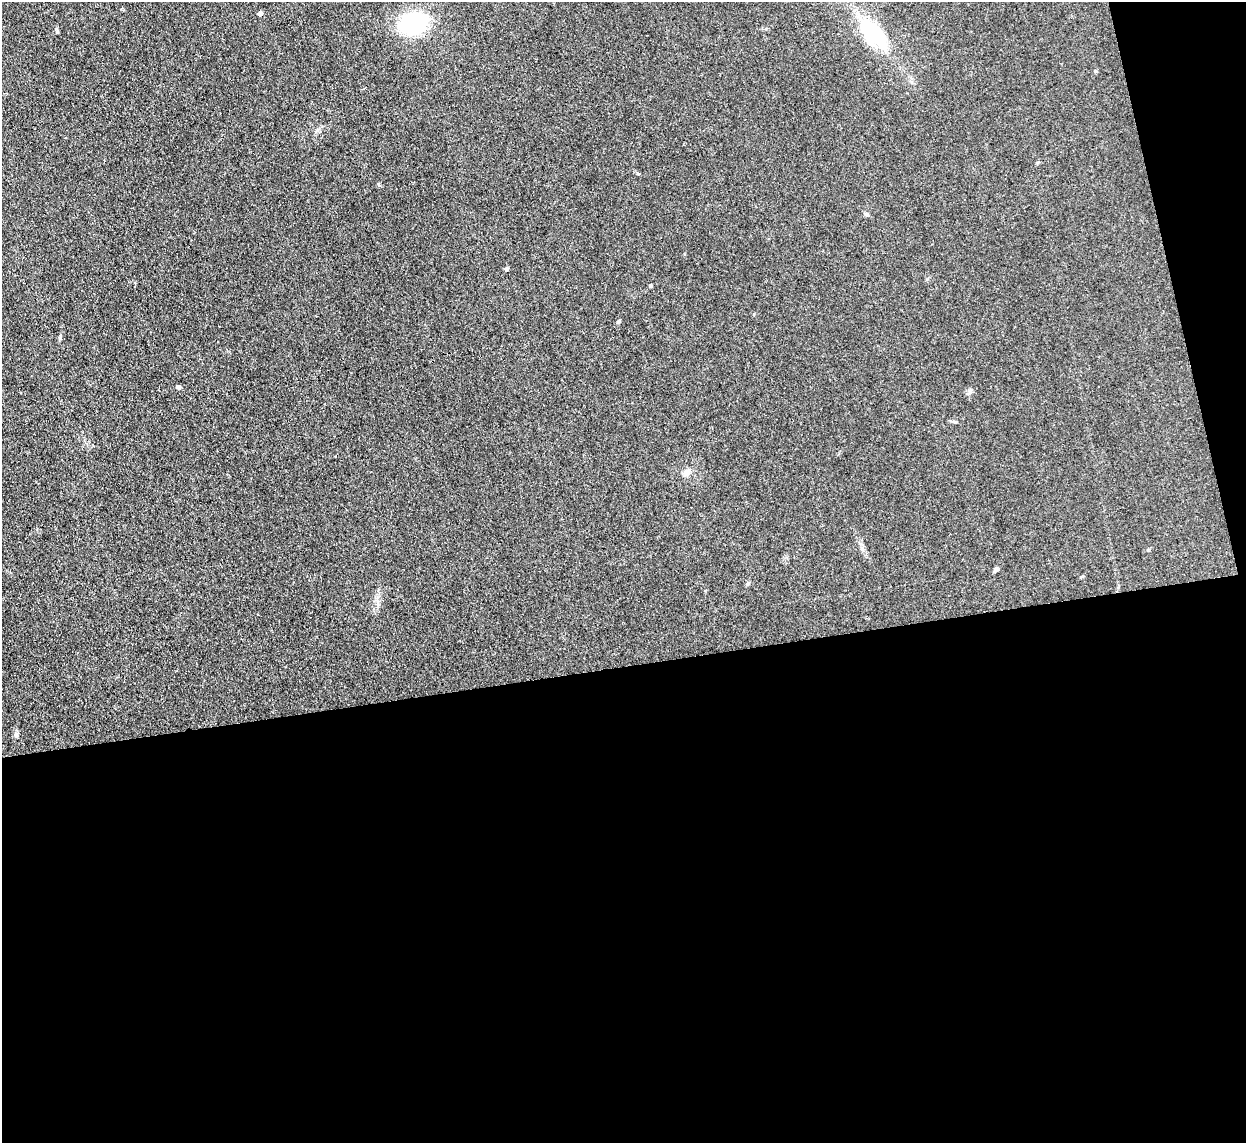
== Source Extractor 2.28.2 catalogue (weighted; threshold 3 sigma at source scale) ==
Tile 16 of 4 x 4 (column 4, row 4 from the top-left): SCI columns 3733-4976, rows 256-1396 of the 4977 x 4957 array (HDU 1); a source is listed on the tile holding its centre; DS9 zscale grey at full resolution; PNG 1248 x 1145 px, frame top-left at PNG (2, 2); no overlay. Shown black and unused: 45% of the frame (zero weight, under 3 of 4 exposures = <1% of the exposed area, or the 3 px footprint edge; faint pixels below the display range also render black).
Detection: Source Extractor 2.28.2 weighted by HDU 2 'WHT'; one run over the whole footprint, this tile lists its part. Background 0.0975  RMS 0.0072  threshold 0.0325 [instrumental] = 3 sigma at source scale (4.5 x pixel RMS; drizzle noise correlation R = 1.50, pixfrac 1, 0.05/0.05 arcsec/px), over >= 5 px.
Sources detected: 12; all 12 listed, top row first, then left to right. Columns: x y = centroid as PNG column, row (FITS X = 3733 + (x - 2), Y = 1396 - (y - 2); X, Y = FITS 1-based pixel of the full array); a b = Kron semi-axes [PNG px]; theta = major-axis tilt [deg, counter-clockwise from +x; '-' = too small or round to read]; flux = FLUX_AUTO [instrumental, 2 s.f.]
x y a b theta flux
260 13 4 4 - 3.5
414 23 32 22 14 56
57 31 6 4 -72 0.94
875 34 46 20 -47 45
506 269 5 4 - 1.5
651 286 4 4 - 1
619 321 4 4 - 1.2
178 387 5 4 - 2.1
687 472 9 9 - 4.2
996 569 6 4 41 1.7
748 584 6 4 21 1.1
16 735 7 5 -67 1.5
Unlisted compact peaks at least as high as the median listed source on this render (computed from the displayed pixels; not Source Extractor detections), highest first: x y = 378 184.